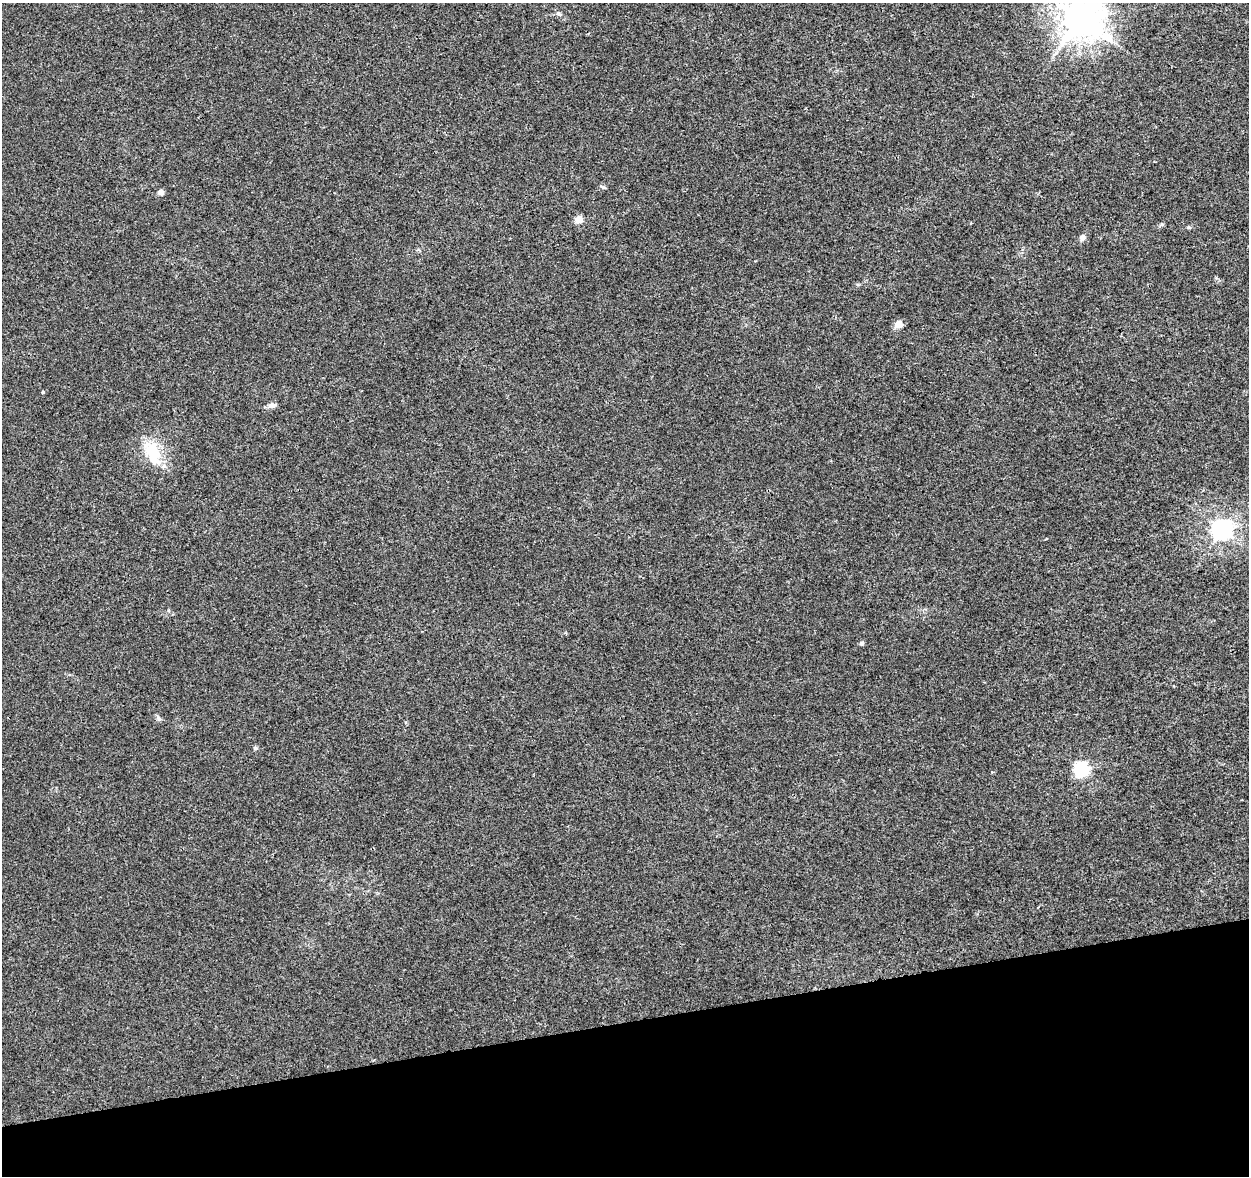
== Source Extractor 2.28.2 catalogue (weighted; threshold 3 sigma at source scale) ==
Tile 14 of 4 x 4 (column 2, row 4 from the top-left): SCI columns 1305-2551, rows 98-1271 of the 5100 x 4843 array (HDU 1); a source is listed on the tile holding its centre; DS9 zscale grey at full resolution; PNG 1251 x 1178 px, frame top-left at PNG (2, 3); no overlay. Shown black and unused: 13% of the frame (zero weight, under 3 of 4 exposures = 5% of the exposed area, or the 3 px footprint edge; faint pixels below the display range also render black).
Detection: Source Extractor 2.28.2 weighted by HDU 2 'WHT'; one run over the whole footprint, this tile lists its part. Background 0.0053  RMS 0.0027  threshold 0.012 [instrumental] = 3 sigma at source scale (4.5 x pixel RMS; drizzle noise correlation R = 1.50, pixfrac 1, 0.0396/0.0396 arcsec/px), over >= 5 px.
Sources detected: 16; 1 inside a brighter object's white glare — not listed; the other 15 listed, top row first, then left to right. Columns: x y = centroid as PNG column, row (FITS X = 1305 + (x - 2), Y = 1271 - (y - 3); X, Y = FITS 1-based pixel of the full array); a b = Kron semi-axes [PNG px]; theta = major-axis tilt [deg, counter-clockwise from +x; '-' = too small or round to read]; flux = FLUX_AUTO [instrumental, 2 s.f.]
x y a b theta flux
558 14 8 4 -9 0.49
1080 19 12 11 - 680
603 187 8 3 -25 0.38
161 192 4 4 - 2.3
579 219 5 5 - 6.3
1188 227 5 4 - 0.3
1082 238 9 6 56 1.1
898 324 5 5 - 5.6
43 392 4 4 - 0.27
272 405 10 7 12 1.1
151 449 22 20 -40 7.9
1221 529 7 7 - 160
861 643 5 5 - 0.6
255 748 6 5 - 0.43
1081 769 7 6 - 53
Isophote crosses this tile's border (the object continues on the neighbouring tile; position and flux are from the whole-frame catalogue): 1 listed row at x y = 1080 19